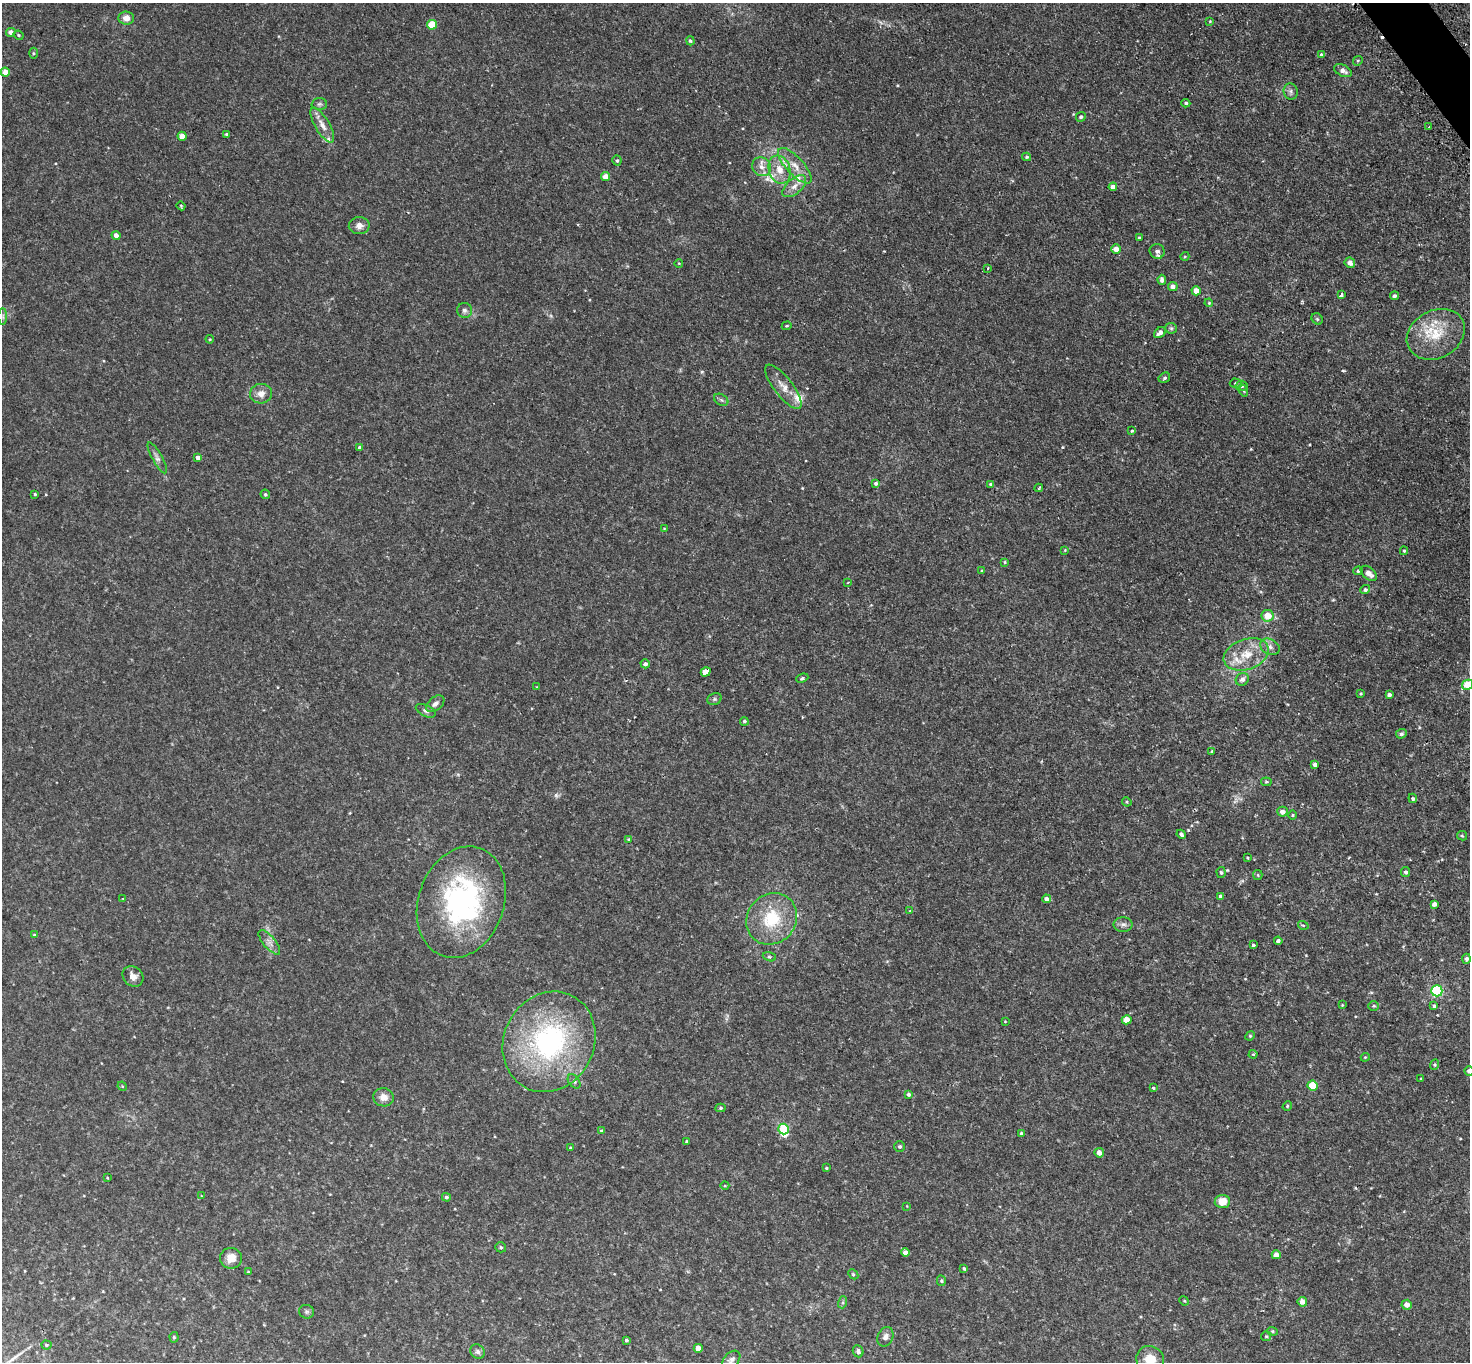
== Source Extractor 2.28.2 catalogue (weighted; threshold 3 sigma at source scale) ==
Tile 10 of 4 x 4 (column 2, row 3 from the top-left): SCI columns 1510-2977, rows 1683-3042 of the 5953 x 5945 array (HDU 1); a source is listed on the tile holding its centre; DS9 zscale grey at full resolution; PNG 1472 x 1364 px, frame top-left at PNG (2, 3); each listed source drawn as its Kron ellipse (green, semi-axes under 4 px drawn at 4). Shown black and unused: <1% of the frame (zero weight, under 2 of 3 exposures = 3% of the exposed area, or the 3 px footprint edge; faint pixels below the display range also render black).
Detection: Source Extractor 2.28.2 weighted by HDU 2 'WHT'; one run over the whole footprint, this tile lists its part. Background 0.0589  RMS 0.005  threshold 0.0224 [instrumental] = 3 sigma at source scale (4.5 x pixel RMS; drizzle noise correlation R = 1.50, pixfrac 1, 0.05/0.05 arcsec/px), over >= 5 px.
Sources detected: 193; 2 inside a brighter object's white glare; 2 cosmic-ray / hot-pixel residue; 1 long thin detection or spike segment (spike, bleed or trail) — neither listed nor drawn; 7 inside a brighter listed object's ellipse — not listed separately; the other 181 listed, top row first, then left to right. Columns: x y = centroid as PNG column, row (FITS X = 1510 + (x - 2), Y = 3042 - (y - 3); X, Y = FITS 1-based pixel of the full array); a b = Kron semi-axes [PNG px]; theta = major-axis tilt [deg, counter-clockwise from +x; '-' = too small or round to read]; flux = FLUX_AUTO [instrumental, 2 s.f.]
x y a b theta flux
126 18 8 6 -5 3.3
1210 21 4 4 - 0.38
432 25 5 4 - 14
11 32 5 4 - 1.9
19 35 5 3 - 0.6
690 41 4 4 - 0.8
33 53 5 3 - 0.59
1321 55 4 3 - 1.3
1358 61 5 4 - 0.57
1343 71 9 5 -26 2.2
5 72 4 4 - 4.3
1291 91 8 7 - 1.4
1186 103 4 3 - 0.96
319 104 7 6 - 1.1
1081 117 5 4 - 0.9
322 125 20 7 -59 4.2
1429 127 3 3 - 0.51
227 134 4 3 - 0.79
182 136 4 4 - 4.9
1027 157 4 4 - 0.59
617 160 5 4 - 0.86
795 166 23 8 -47 5.9
762 167 10 9 - 3.1
779 170 14 10 -71 6.4
605 177 4 4 - 4.7
794 186 14 7 41 3.6
1113 187 4 4 - 3.1
181 206 4 3 - 0.55
359 226 10 8 2 2.8
116 235 4 4 - 2.3
1139 238 3 3 - 0.54
1116 249 5 5 - 3.5
1157 251 7 7 - 1.5
1185 256 4 3 - 0.38
679 263 4 3 - 0.34
1350 263 5 5 - 2.6
988 268 4 3 - 0.85
1162 280 5 4 - 1.5
1173 287 5 4 - 2.2
1196 291 4 4 - 4.7
1341 295 3 3 - 2
1395 296 4 4 - 0.97
1209 303 4 3 - 0.43
464 310 7 7 - 1.5
3 317 8 4 -90 0.93
1317 319 6 5 - 0.69
787 326 5 4 - 0.5
1171 328 6 5 - 0.77
1160 333 7 5 38 1.9
1436 334 30 24 29 19
210 339 4 3 - 0.45
1164 378 6 5 - 0.81
1235 383 6 4 -1 0.7
1242 386 6 5 - 1.1
783 387 27 9 -52 5.8
1244 391 6 3 -72 0.48
261 394 11 10 - 3.4
721 400 7 5 -32 1
1132 431 3 3 - 1
360 448 4 3 - 1.3
198 457 3 3 - 9.9
157 458 17 5 -61 2
876 483 4 4 - 0.92
991 484 3 3 - 0.5
1039 488 4 2 - 0.42
35 494 3 3 - 0.55
265 494 5 4 - 0.86
664 529 4 3 - 0.35
1065 550 4 3 - 0.37
1404 551 4 4 - 0.6
1005 562 4 3 - 0.47
982 571 4 3 - 0.68
1358 571 5 4 - 0.73
1369 573 9 6 -41 3.2
848 582 3 2 - 0.42
1365 590 5 4 - 0.95
1267 616 6 6 - 7.2
1270 647 10 7 -27 2.3
1246 654 23 15 19 11
645 664 5 4 - 1.3
706 672 5 3 - 300
802 678 6 4 22 0.75
1242 679 7 6 - 1.8
1467 685 6 5 - 8.6
537 687 4 2 - 0.32
1361 694 3 3 - 0.44
1389 695 4 3 - 1.3
714 699 7 5 21 1
435 704 10 6 39 1.9
426 711 11 5 -25 1.5
744 721 4 4 - 0.8
1401 734 5 4 - 1.1
1212 752 4 3 - 0.52
1315 764 4 3 - 1.4
1266 782 5 4 - 0.56
1413 798 5 4 - 1.1
1127 802 5 4 - 0.5
1282 812 5 5 - 2.4
1293 815 5 3 - 0.49
1181 834 5 3 - 1
1462 836 5 4 - 0.56
629 839 4 3 - 0.41
1247 858 3 2 - 0.39
1221 872 5 4 - 0.81
1406 872 5 4 - 0.94
1258 875 5 4 - 0.52
1221 896 4 3 - 1.2
123 898 3 2 - 0.35
1046 899 4 4 - 1.5
461 902 57 43 71 90
1434 904 4 4 - 2
910 911 4 3 - 0.42
772 919 27 24 50 22
1123 924 9 7 0 1.7
1303 925 5 3 - 0.44
34 935 4 3 - 0.43
1278 941 4 4 - 1.2
269 942 15 6 -49 2.6
1253 945 3 3 - 1.7
769 957 7 4 -19 0.77
1466 959 5 4 - 1.2
133 977 11 9 -43 3.1
1437 991 5 5 - 50
1342 1005 3 2 - 0.33
1374 1006 5 4 - 0.66
1434 1006 4 3 - 1
1127 1020 5 4 - 5.7
1005 1021 4 2 - 0.31
1250 1036 5 4 - 0.55
549 1042 51 45 63 88
1253 1054 4 4 - 0.44
1365 1057 4 4 - 0.41
1434 1065 5 3 - 0.56
1469 1071 5 4 - 1.3
1421 1079 3 2 - 0.41
574 1081 8 5 -51 1.1
122 1086 5 4 - 0.44
1313 1086 5 5 - 10
1153 1088 3 3 - 1.4
909 1094 4 3 - 1
383 1097 10 9 - 3.6
1287 1106 5 4 - 0.59
720 1108 5 4 - 0.68
784 1129 5 5 - 20
602 1130 4 3 - 1
1021 1133 4 3 - 0.58
686 1142 3 3 - 0.58
900 1147 5 5 - 0.82
570 1148 3 3 - 0.62
1099 1153 5 4 - 3.1
826 1168 4 3 - 0.46
107 1178 3 2 - 0.35
725 1186 4 3 - 0.35
202 1196 3 3 - 0.45
446 1197 4 4 - 0.9
1222 1201 7 6 - 6.7
907 1206 2 2 - 0.28
501 1247 5 5 - 0.76
905 1253 4 4 - 2.4
1276 1255 4 4 - 3.1
231 1258 11 10 - 5.4
964 1269 3 3 - 0.58
248 1272 4 3 - 0.4
853 1274 6 4 -45 0.58
941 1281 5 4 - 0.65
1184 1301 5 4 - 0.47
843 1302 6 4 72 0.77
1302 1302 5 4 - 3.3
1407 1305 5 5 - 2.8
306 1312 7 6 - 1
1273 1331 5 4 - 0.65
1266 1336 5 5 - 0.63
174 1337 5 4 - 0.71
885 1337 10 7 67 2
626 1340 3 3 - 0.72
46 1345 5 4 - 0.69
698 1348 4 4 - 4.2
858 1351 6 5 - 1.4
477 1352 8 7 - 1.4
731 1360 10 7 45 1.7
1150 1360 14 13 - 7.9
Isophote crosses this tile's border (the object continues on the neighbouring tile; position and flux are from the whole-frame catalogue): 4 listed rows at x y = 1467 685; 1469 1071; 731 1360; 1150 1360